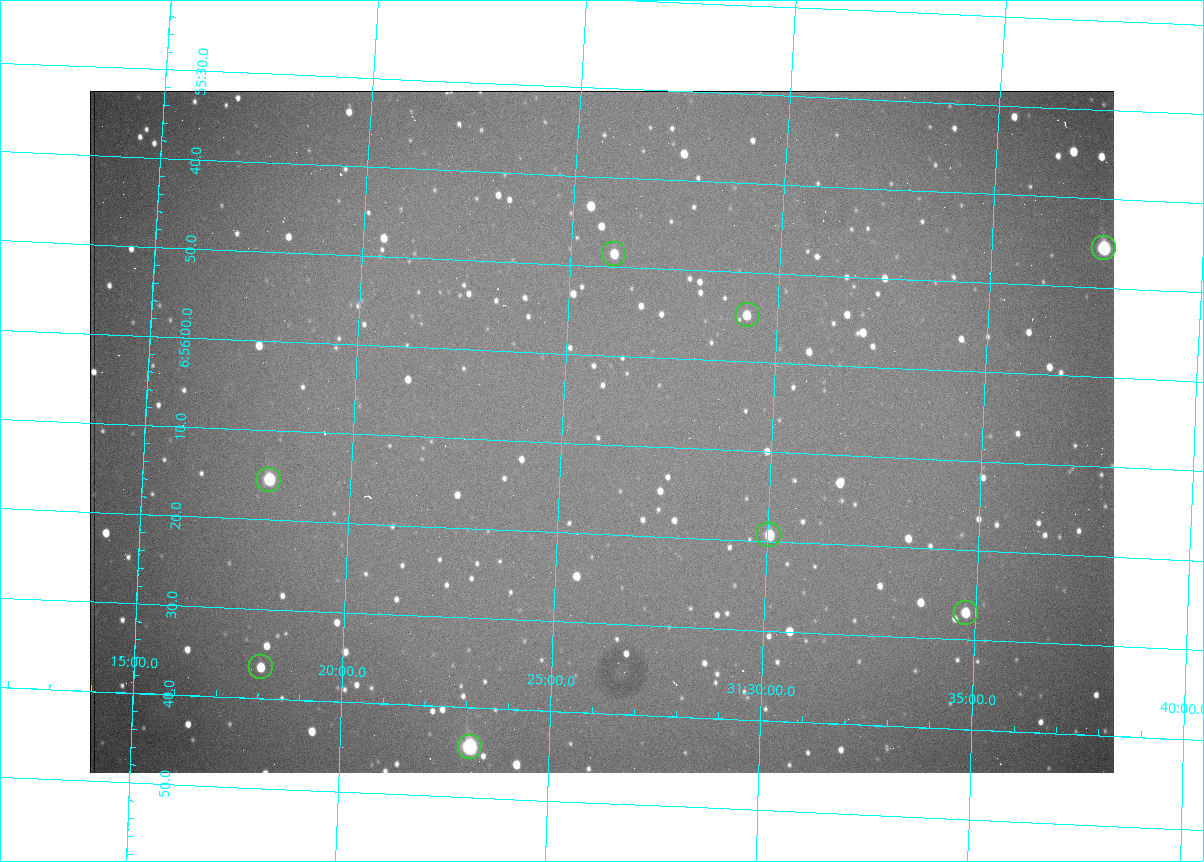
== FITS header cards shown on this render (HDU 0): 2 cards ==
NAXIS1  =                 1024 /fastest changing axis
NAXIS2  =                  682 /next to fastest changing axis

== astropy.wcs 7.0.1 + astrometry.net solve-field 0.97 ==
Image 1024 x 682 px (HDU 0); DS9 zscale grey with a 90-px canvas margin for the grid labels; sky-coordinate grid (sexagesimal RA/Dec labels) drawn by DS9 from the SOLVED WCS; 8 Tycho-2 reference stars matched to detected sources circled (green)
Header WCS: RA---TAN/DEC--TAN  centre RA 06:56:09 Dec +31:26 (104.04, +31.43 deg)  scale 1.44 arcsec/px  FOV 24.5' x 16.3'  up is -93 deg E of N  parity flipped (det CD > 0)
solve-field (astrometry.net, Tycho-2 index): VERIFIED the header's WCS against the Tycho-2 star catalogue (8 matches, 0 conflicts) and refined it, rather than solving blind
Solved WCS: RA---TAN-SIP/DEC--TAN-SIP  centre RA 06:56:09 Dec +31:26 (104.04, +31.43 deg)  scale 1.43 arcsec/px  FOV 24.4' x 16.3'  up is -93 deg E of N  parity flipped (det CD > 0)
The solver's refit moves the header's centre by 2 arcsec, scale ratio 0.9977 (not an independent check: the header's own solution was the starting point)
Tycho-2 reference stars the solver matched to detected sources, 8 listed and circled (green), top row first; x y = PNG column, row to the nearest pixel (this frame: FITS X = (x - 90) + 1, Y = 682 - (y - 91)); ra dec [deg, ICRS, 3 dp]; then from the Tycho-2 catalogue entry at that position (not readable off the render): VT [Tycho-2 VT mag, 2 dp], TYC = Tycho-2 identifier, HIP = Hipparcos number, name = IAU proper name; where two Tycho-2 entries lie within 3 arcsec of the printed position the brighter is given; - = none
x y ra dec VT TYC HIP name
1104 248 103.940 +31.628 9.24 2437-728-1 - -
614 254 103.952 +31.434 11.53 2437-424-1 - -
748 315 103.978 +31.488 11.51 2437-421-1 - -
269 480 104.065 +31.301 9.89 2437-425-1 - -
769 535 104.081 +31.501 10.83 2437-37-1 - -
966 613 104.112 +31.580 11.47 2437-71-1 - -
261 667 104.152 +31.301 11.67 2437-646-1 - -
470 747 104.185 +31.385 8.52 2437-370-1 33393 -